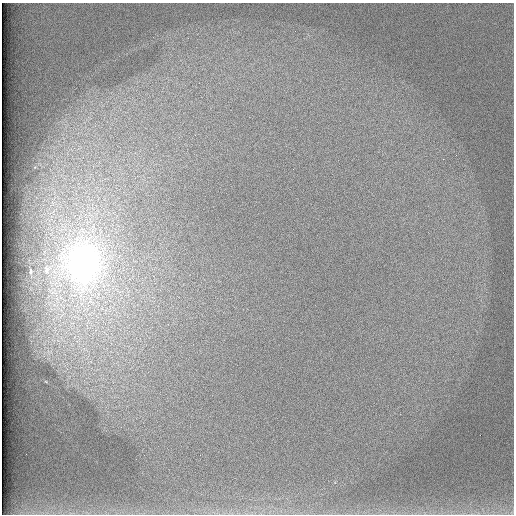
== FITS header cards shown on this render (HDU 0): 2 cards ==
NAXIS1  =                  512 /
NAXIS2  =                  512 /

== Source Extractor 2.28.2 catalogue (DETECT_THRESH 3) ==
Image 512 x 512 px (HDU 0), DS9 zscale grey, 1 PNG px = 1 image px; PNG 516 x 516 px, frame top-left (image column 1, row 512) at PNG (2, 3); no overlay
Background 97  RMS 2.8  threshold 8.51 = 3 sigma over >= 5 px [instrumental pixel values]
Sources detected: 3; all 3 listed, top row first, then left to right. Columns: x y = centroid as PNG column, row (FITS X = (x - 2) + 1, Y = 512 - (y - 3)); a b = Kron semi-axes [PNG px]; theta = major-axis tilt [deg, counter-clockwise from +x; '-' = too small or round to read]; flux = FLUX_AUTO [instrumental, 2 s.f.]
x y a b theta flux
83 263 29 24 -89 87000
46 270 9 5 -86 530
31 272 3 2 - 250